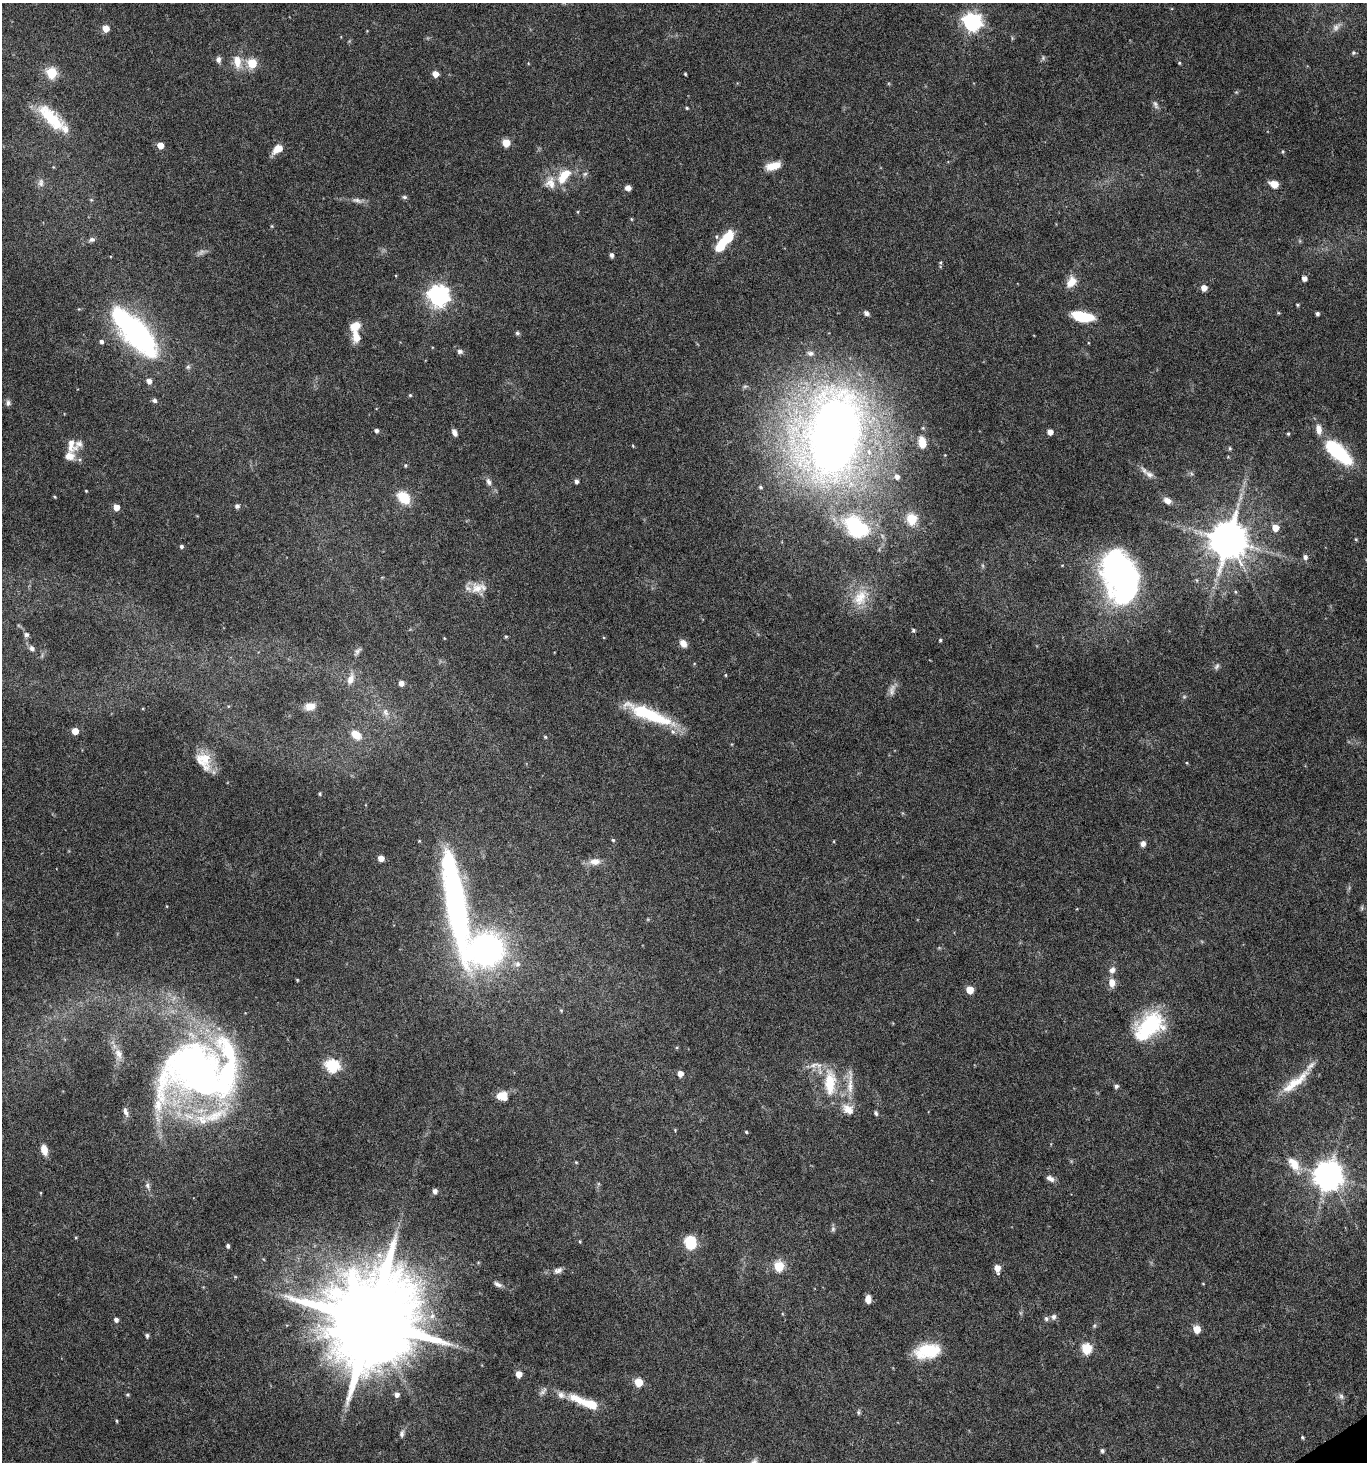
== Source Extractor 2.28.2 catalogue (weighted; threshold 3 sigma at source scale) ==
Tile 6 of 4 x 4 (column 2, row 2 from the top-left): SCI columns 1543-2907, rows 2923-4382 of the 5751 x 5852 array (HDU 1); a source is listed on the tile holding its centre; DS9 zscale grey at full resolution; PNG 1369 x 1464 px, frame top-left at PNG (2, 3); no overlay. Shown black and unused: <1% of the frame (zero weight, under 5 of 10 exposures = <1% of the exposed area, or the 3 px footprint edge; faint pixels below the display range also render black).
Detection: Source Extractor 2.28.2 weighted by HDU 2 'WHT'; one run over the whole footprint, this tile lists its part. Background 0.0317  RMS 0.0015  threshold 0.00604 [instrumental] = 3 sigma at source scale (4.09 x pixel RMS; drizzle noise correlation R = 1.36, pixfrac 0.8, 0.0396/0.0396 arcsec/px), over >= 5 px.
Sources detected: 201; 3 too faint to see at this stretch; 6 inside a brighter object's white glare — not listed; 12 inside a brighter listed object's ellipse — not listed separately; the other 180 listed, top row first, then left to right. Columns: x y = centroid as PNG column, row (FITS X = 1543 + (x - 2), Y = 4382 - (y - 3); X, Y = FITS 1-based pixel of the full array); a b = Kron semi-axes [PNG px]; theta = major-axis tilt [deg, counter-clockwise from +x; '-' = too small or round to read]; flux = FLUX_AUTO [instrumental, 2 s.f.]
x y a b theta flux
972 22 7 7 - 59
1336 27 15 8 49 0.83
106 29 5 5 - 2.3
367 31 3 3 - 0.099
1353 53 6 6 - 0.25
218 60 9 7 -81 0.51
237 62 18 10 -80 2
252 63 5 5 - 7.1
1179 63 4 4 - 0.15
52 73 6 5 - 11
435 74 5 5 - 1.6
685 74 4 3 - 0.15
1155 105 12 6 -69 0.48
687 108 4 4 - 0.17
51 118 40 15 -44 6.2
506 143 5 5 - 4
160 145 5 5 - 1.8
278 149 11 7 34 1.8
1283 151 6 3 -82 0.14
773 166 15 7 15 2.5
53 167 5 3 - 0.11
585 174 7 5 43 0.3
564 176 24 12 53 3.4
41 183 12 7 -88 0.66
1274 184 9 6 -20 1.6
628 188 6 5 - 0.79
404 197 8 5 -10 0.27
91 200 5 5 - 0.18
357 200 16 6 -13 0.71
578 212 5 3 - 0.13
631 219 5 3 - 0.13
272 226 5 3 - 0.14
727 238 16 10 52 4.3
92 240 9 6 17 0.42
1300 241 6 4 -71 0.18
611 255 5 4 - 0.45
940 262 5 5 - 0.19
1304 278 5 4 - 0.8
1071 282 13 10 57 1.8
1204 288 5 5 - 1.3
438 296 8 7 - 83
1297 305 4 3 - 0.17
866 313 7 6 - 0.44
1317 314 4 3 - 0.32
1082 316 22 10 -11 4.9
138 333 54 24 -56 27
517 333 6 5 - 0.25
356 337 14 8 -80 1.9
101 342 5 4 - 0.38
460 351 8 6 -13 0.43
810 353 9 6 -8 0.5
188 367 7 5 68 0.3
149 381 6 5 - 0.76
745 386 6 5 - 0.26
410 395 4 4 - 0.18
154 400 5 5 - 0.39
8 403 8 6 81 0.4
923 428 5 3 - 0.12
376 430 5 4 - 0.38
1050 432 5 4 - 1.1
454 433 8 5 -63 0.6
1288 434 4 3 - 0.18
833 435 80 51 80 140
922 443 10 6 -81 2.1
71 445 20 13 -80 2
633 446 5 3 - 0.13
1230 448 6 4 -69 0.2
1338 452 35 14 -42 9.8
405 465 5 5 - 0.2
1149 474 13 8 -32 0.85
897 477 6 6 - 0.57
576 481 5 4 - 0.45
488 482 11 6 -67 0.58
760 487 5 3 - 0.18
86 491 3 3 - 0.11
55 497 4 3 - 0.13
404 497 18 13 -46 3.1
1167 501 9 6 -32 0.83
237 506 6 5 - 0.4
116 507 5 5 - 1.6
912 519 15 12 -78 2.4
856 527 29 20 -40 13
1275 528 5 5 - 2
1356 539 4 4 - 0.14
1228 540 11 10 - 460
181 546 4 4 - 0.31
1305 557 6 6 - 0.48
1122 578 50 37 -38 34
478 588 23 13 9 2.1
1235 592 5 3 - 0.15
860 597 28 19 62 4
913 630 5 4 - 0.23
26 634 7 6 - 0.37
506 636 5 4 - 0.17
444 638 5 3 - 0.11
940 640 4 4 - 0.17
683 643 9 7 -56 1.1
32 648 7 6 - 0.53
357 652 13 6 57 0.47
1217 666 10 6 58 0.37
726 675 5 3 - 0.13
351 679 16 8 74 1.3
401 683 5 5 - 0.92
892 689 17 8 70 0.82
1184 697 6 5 - 0.23
310 706 14 10 9 1.5
385 712 12 7 -73 0.81
651 715 63 13 -22 8.4
75 731 5 5 - 2
356 735 13 9 -39 1.9
545 737 4 4 - 0.17
204 761 27 17 -61 3.3
320 794 4 3 - 0.15
613 840 4 4 - 0.19
834 841 5 3 - 0.11
1143 844 7 6 - 0.6
381 858 5 4 - 1.4
595 861 15 9 1 1.3
456 905 114 22 -81 41
1362 908 8 4 83 0.23
486 950 34 30 24 40
517 964 9 8 - 0.67
1112 970 8 7 - 0.69
1112 983 11 8 -87 1.2
970 990 5 5 - 2.9
561 1010 6 3 -19 0.14
1149 1026 39 23 42 11
118 1054 17 10 -81 1.5
814 1065 16 7 16 1.1
333 1066 6 6 - 21
197 1071 73 71 51 83
680 1074 5 5 - 1.2
830 1082 33 14 -89 5.2
1295 1082 48 11 38 4.1
850 1083 41 7 89 2.1
1116 1086 6 5 - 0.35
500 1095 16 8 26 1.4
125 1112 13 6 -69 0.59
876 1113 6 5 - 0.28
675 1130 4 4 - 0.12
746 1132 4 3 - 0.16
44 1150 11 7 -77 1.5
576 1162 4 4 - 0.14
1294 1164 19 11 -52 2.1
1328 1175 9 9 - 210
1050 1178 11 6 -27 0.69
148 1186 9 6 -67 0.45
435 1191 5 5 - 0.66
833 1229 7 6 - 0.32
580 1241 4 3 - 0.13
690 1242 11 9 -77 5.1
228 1246 5 4 - 0.32
779 1266 6 5 - 8.4
997 1268 7 5 -81 1.6
558 1270 11 7 16 0.62
498 1284 10 5 -29 0.49
1203 1284 4 3 - 0.098
868 1299 7 5 87 1.2
1054 1317 8 7 - 0.43
1046 1319 6 6 - 0.36
116 1320 5 5 - 0.49
371 1321 26 23 -79 3000
1094 1326 6 4 46 0.2
1197 1329 5 5 - 2.6
147 1335 5 4 - 0.33
1086 1348 6 5 - 10
927 1351 28 16 11 5.5
519 1374 5 5 - 1.7
639 1382 5 5 - 5.2
543 1391 14 6 50 0.54
128 1395 6 4 -12 0.17
397 1395 5 5 - 0.6
561 1395 11 9 -43 0.83
1341 1396 9 6 -59 0.45
590 1404 16 8 -18 3.2
858 1412 7 4 -85 0.23
117 1421 5 3 - 0.14
402 1434 9 6 74 0.42
1302 1437 4 4 - 0.18
1102 1450 5 5 - 0.29